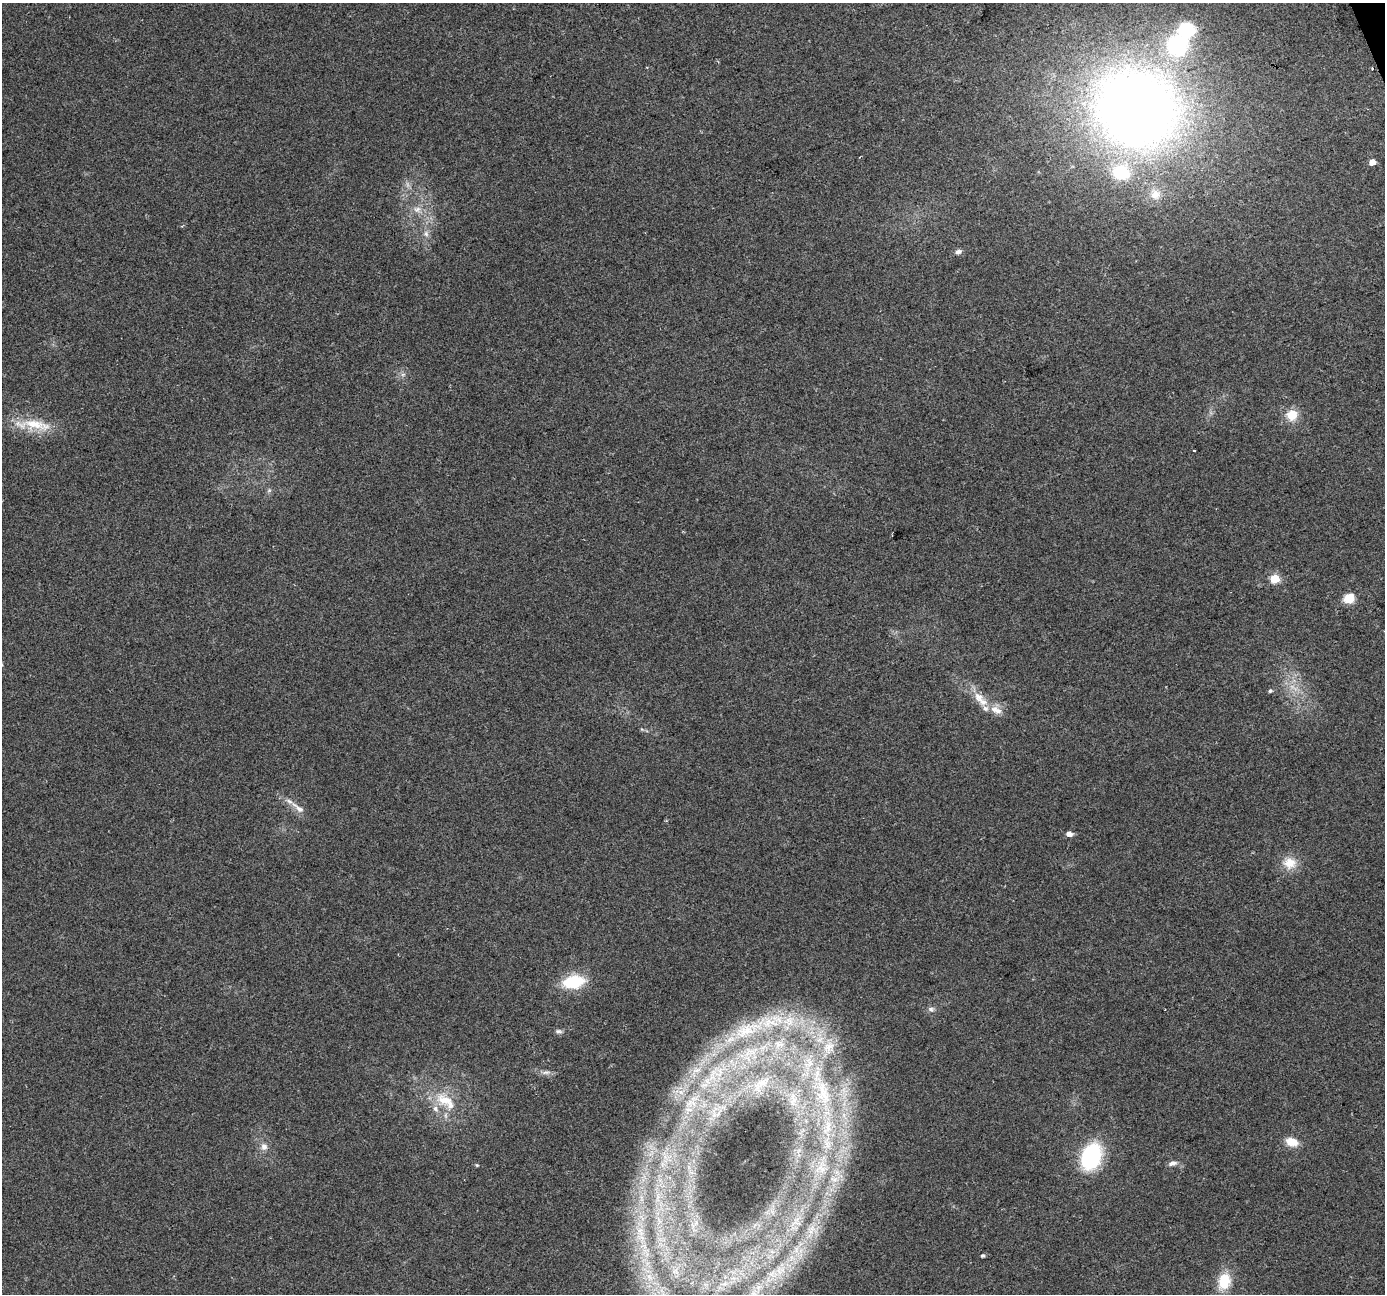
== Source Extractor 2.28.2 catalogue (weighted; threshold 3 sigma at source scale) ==
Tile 10 of 4 x 4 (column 2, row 3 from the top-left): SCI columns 1385-2767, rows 1425-2716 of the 5534 x 5378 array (HDU 1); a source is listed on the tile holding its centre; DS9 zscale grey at full resolution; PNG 1387 x 1296 px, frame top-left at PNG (2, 3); no overlay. Shown black and unused: <1% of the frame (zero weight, under 2 of 3 exposures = <1% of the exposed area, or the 3 px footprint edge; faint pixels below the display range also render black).
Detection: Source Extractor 2.28.2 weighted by HDU 2 'WHT'; one run over the whole footprint, this tile lists its part. Background 0.127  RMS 0.0089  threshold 0.0402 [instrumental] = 3 sigma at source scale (4.5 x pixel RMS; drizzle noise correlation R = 1.50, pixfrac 1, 0.0396/0.0396 arcsec/px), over >= 5 px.
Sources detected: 63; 2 too faint to see at this stretch — not listed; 11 inside a brighter listed object's ellipse — not listed separately; the other 50 listed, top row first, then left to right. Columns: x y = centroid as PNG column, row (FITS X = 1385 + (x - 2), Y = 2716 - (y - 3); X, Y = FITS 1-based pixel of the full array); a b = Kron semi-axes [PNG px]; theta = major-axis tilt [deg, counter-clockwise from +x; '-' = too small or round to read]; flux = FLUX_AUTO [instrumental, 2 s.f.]
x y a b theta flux
1187 29 16 14 -4 41
1372 69 3 3 - 2.2
1136 109 95 83 -28 860
1372 162 5 4 - 11
417 209 11 8 28 6.2
426 234 9 7 -70 3.7
958 252 9 6 20 3
403 374 7 4 19 1.9
1292 415 13 12 - 15
37 425 46 13 -12 29
1194 450 3 3 - 1.8
269 490 6 6 - 1.8
1275 579 5 5 - 43
1349 598 10 8 22 17
1270 691 5 4 - 1.8
979 697 19 12 -49 13
996 710 18 10 -31 11
298 808 24 7 -38 8.3
1069 834 6 5 - 5.9
1290 863 18 15 1 15
573 982 19 11 9 47
931 1009 9 6 -27 2.8
748 1029 61 19 26 69
559 1031 9 5 -7 2.4
779 1044 16 10 10 12
829 1045 25 18 76 30
751 1051 14 7 -10 7.9
696 1071 23 11 43 20
546 1072 15 5 5 3.9
712 1075 33 11 67 30
762 1083 16 10 24 11
681 1092 13 7 -8 8.2
823 1092 52 25 -73 100
445 1100 27 17 -20 27
689 1103 17 11 50 16
1292 1142 14 9 -16 13
264 1147 10 9 - 5.5
1091 1157 25 17 68 83
1172 1163 11 6 10 3.9
477 1165 4 4 - 0.96
821 1168 16 10 -41 12
812 1228 17 11 -36 13
642 1237 10 7 -34 5.7
796 1250 11 6 77 5.9
983 1255 4 4 - 1.6
779 1270 15 7 -86 8.4
675 1271 8 6 44 4.1
649 1277 14 8 -66 11
1224 1281 21 16 73 24
754 1293 10 7 -2 5.9
Isophote crosses this tile's border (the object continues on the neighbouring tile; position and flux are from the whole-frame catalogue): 1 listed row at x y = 754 1293